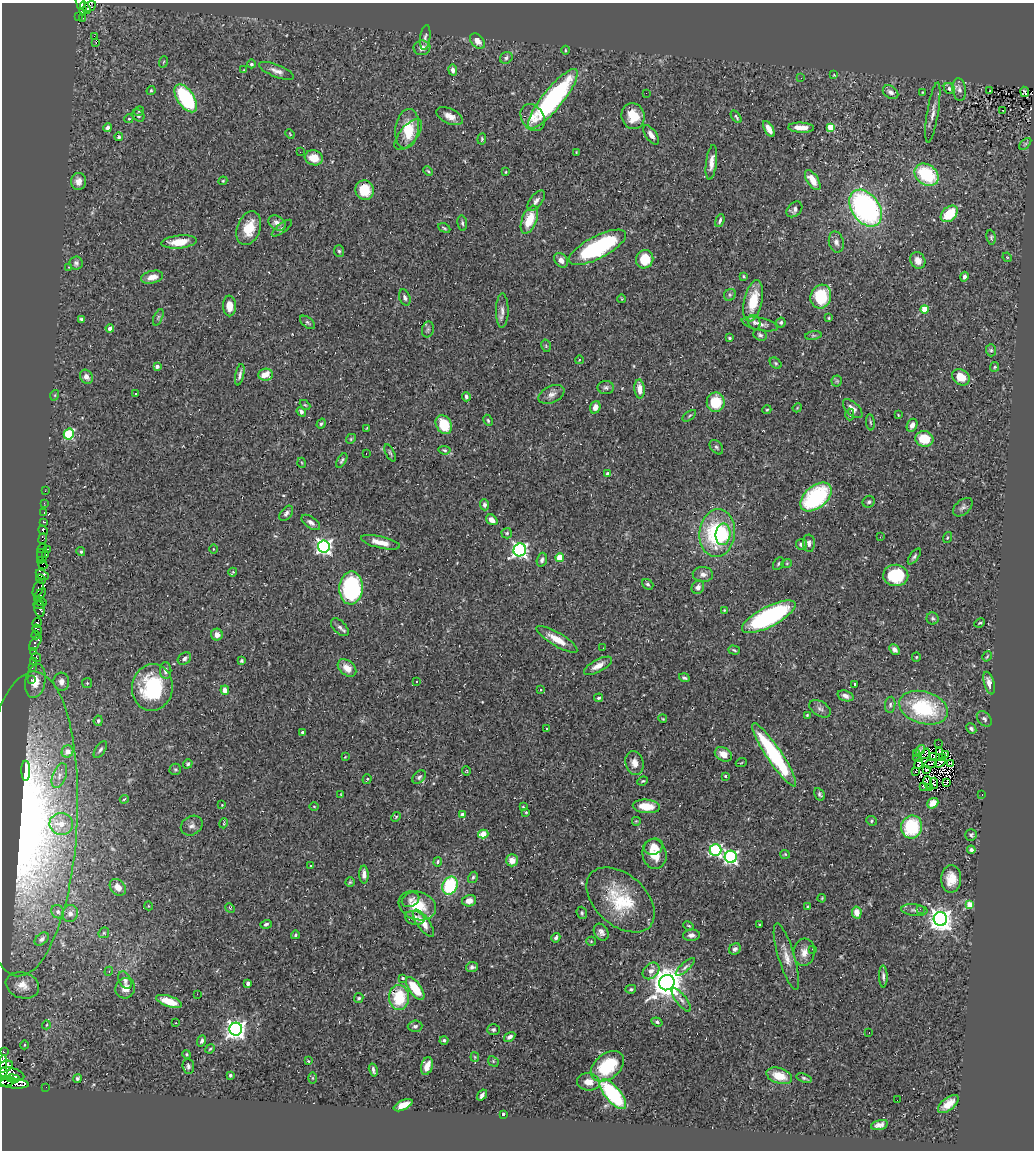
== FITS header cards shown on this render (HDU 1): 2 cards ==
NAXIS1  =                 1032
NAXIS2  =                 1148

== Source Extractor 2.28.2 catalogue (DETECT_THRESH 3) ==
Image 1032 x 1148 px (HDU 1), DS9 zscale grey, 1 PNG px = 1 image px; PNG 1036 x 1152 px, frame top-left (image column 1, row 1148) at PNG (2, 3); each listed source drawn as its Kron ellipse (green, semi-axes under 4 px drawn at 4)
Background 0.239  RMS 0.02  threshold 0.0588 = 3 sigma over >= 5 px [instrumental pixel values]
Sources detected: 412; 3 with non-positive FLUX_AUTO (blend fragments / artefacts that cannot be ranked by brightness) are neither listed nor drawn; the other 409 listed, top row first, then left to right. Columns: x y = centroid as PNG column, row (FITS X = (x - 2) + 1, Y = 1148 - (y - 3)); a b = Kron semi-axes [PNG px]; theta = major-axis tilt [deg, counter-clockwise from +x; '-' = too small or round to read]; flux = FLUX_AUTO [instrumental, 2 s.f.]
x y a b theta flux
81 4 11 4 -72 130
90 7 7 4 29 64
86 8 6 3 -55 120
78 16 3 3 - 6.5
83 18 3 2 - 1.1
94 36 2 2 - 1600
425 38 13 5 83 4
477 41 9 6 -47 8.5
96 43 3 2 - 100
422 48 8 7 - 8.8
565 50 4 3 - 1.1
506 58 6 5 - 3.4
163 62 6 3 70 1.5
251 64 4 4 - 2.8
244 70 3 3 - 1.1
453 70 5 4 - 4.9
276 71 18 6 -21 8.2
834 75 4 2 - 1.1
801 78 3 2 - 0.95
949 89 6 5 - 2.7
151 90 5 3 - 1.6
959 90 11 6 -82 5.2
989 91 3 2 - 0.93
891 92 8 6 -35 5.1
922 92 3 2 - 0.76
1025 92 5 2 - 1.3
646 93 2 2 - 0.69
186 98 16 8 -56 140
553 99 37 10 51 240
1003 110 3 2 - 1.5
139 111 5 5 - 2
933 112 30 5 81 11
138 116 7 5 -45 2.7
450 116 14 7 -25 11
633 116 13 11 -72 27
736 117 7 3 -52 2.3
533 118 14 11 -56 17
129 119 4 4 - 1.5
831 127 4 4 - 43
108 128 4 4 - 5.2
801 128 13 5 -3 15
407 129 20 12 81 34
769 129 9 4 -59 11
290 134 5 3 - 1.1
408 135 19 8 50 17
651 135 11 5 -55 7
119 137 4 4 - 2.2
482 139 6 3 85 1.7
1025 144 7 3 45 2
300 152 2 2 - 0.7
576 152 3 2 - 0.96
314 158 9 7 -17 19
711 162 17 5 83 11
428 171 5 3 - 1.5
506 172 3 2 - 1
927 175 13 10 -35 85
813 180 11 5 -57 19
78 181 8 7 - 8.9
223 181 4 4 - 1.4
365 190 10 9 - 36
536 201 12 6 54 6.3
866 208 20 14 -55 320
794 209 9 6 43 5
949 214 10 6 42 41
529 220 15 7 68 35
720 221 7 3 68 2.9
277 223 9 7 -31 8
462 223 8 5 -81 2.8
249 228 17 11 70 29
282 228 12 4 37 3.5
444 228 6 3 -26 1.9
991 237 7 4 -82 2.3
179 242 18 6 5 22
836 242 11 7 -76 5.8
597 247 32 11 27 160
339 251 6 5 - 2.7
1007 257 5 4 - 1.3
645 259 9 8 - 30
561 260 8 6 -50 7.8
918 260 8 7 - 12
76 263 6 6 - 3.3
68 267 3 2 - 0.74
743 276 3 3 - 1.3
152 277 11 6 13 13
964 277 5 4 - 4.4
730 295 6 5 - 2.6
405 297 8 5 -70 3.9
821 297 12 10 72 61
622 299 4 3 - 0.98
753 301 21 9 77 42
229 306 10 6 -87 15
925 309 4 4 - 38
502 311 17 6 89 7.8
158 317 9 4 68 2.8
829 318 4 3 - 1.3
82 319 4 3 - 2.6
308 322 9 5 -40 2.9
754 322 7 6 - 4
781 323 5 4 - 3.3
760 324 18 6 -13 8.6
110 328 4 4 - 9.7
428 329 8 6 75 3.2
760 335 7 5 -33 3.1
813 335 8 4 8 2.1
729 338 3 2 - 1.6
546 346 6 4 -78 1.9
991 350 6 5 - 2.5
579 360 4 3 - 0.93
776 363 6 4 -41 1.9
157 366 4 4 - 5.1
995 367 5 4 - 1.5
240 375 11 3 78 4.4
265 375 7 6 - 20
86 377 7 6 - 6.8
961 377 9 7 -37 25
837 381 5 5 - 1.7
606 387 8 6 -1 3.8
640 389 9 5 -86 13
135 394 3 3 - 3.6
551 394 14 8 26 7.7
55 395 5 3 - 1.3
466 397 4 3 - 3.5
716 402 9 9 - 38
305 405 6 3 -43 1.5
595 407 6 5 - 9.3
797 408 4 3 - 1.1
853 409 12 6 -43 6.9
767 410 4 4 - 1.4
301 412 5 4 - 3.7
850 415 6 4 -89 2.1
898 415 3 2 - 1.1
689 416 8 4 36 1.9
488 420 6 4 -64 1.8
870 422 8 3 -85 1.7
321 424 5 4 - 2.3
444 425 10 7 -63 41
912 425 7 5 64 6.8
367 428 3 2 - 0.91
69 434 5 5 - 110
351 439 5 4 - 1.6
924 439 9 7 -12 35
716 447 8 5 -50 2.8
444 450 6 4 -5 2.1
390 453 9 4 -64 2.4
366 454 2 2 - 0.86
342 460 8 3 59 2.3
302 463 5 3 - 1.2
608 474 4 3 - 5.8
45 491 3 2 - 1.7
816 497 18 11 39 130
869 502 6 5 - 2.9
44 503 3 2 - 3
484 505 5 4 - 4.2
963 507 11 7 41 4.5
44 513 3 2 - 12
286 513 9 5 52 4.1
492 520 6 5 - 7
44 522 3 3 - 37
311 522 10 5 -35 5.9
43 530 5 4 - 120
507 533 5 5 - 2.3
717 533 24 17 83 120
723 534 11 7 84 41
880 537 2 2 - 1
947 537 6 4 70 1.8
43 538 5 4 - 6.7
380 542 20 6 -13 17
809 543 8 6 -86 5
801 544 5 5 - 5.3
324 546 6 6 - 440
42 548 5 3 - 6.7
48 549 3 2 - 2.3
213 549 4 3 - 0.98
520 550 6 6 - 430
81 552 5 4 - 2
46 555 4 3 - 21
42 556 7 4 -72 39
914 557 9 4 54 2.9
560 558 4 4 - 40
40 560 3 2 - 95
542 560 7 5 75 4
787 563 5 3 - 1.3
778 564 7 4 61 2.2
43 565 5 3 - 38
233 572 4 3 - 1.4
703 574 10 7 -3 6.8
42 575 7 4 -28 210
896 575 12 10 -2 63
41 579 5 4 - 53
648 584 6 4 -38 2.5
698 587 7 6 - 5.8
38 588 9 5 72 48
351 588 16 11 87 170
40 594 7 4 47 130
41 601 6 3 -17 130
39 605 5 2 - 60
39 609 7 5 -76 120
724 610 4 4 - 1.3
769 617 30 10 27 220
933 618 6 6 - 2.7
37 623 5 4 - 130
980 623 6 3 25 1.3
340 627 11 6 -44 4.7
37 630 5 3 - 160
36 635 4 3 - 66
217 635 6 6 - 8.1
557 639 23 6 -31 19
35 643 9 4 57 24
603 648 2 2 - 2.6
894 649 6 4 -48 5.7
734 650 6 3 -18 2.1
34 651 2 2 - 5.7
987 656 5 2 - 1.3
36 657 5 3 - 44
916 657 5 4 - 1.7
184 658 7 5 36 4.4
241 661 3 3 - 1.9
33 662 2 2 - 3.3
598 666 15 6 28 10
32 668 2 2 - 4.3
347 668 10 7 -40 13
166 671 8 5 -88 5.9
684 678 5 4 - 2.5
31 680 3 3 - 5.3
35 681 17 10 79 18
61 682 9 7 -85 7.7
416 682 3 3 - 1.1
87 683 5 5 - 1.6
989 683 11 5 -75 9.8
855 684 3 2 - 1.2
152 687 23 20 83 110
225 690 4 4 - 9
541 690 3 3 - 4.9
845 696 8 5 -18 6.6
598 698 4 3 - 1.9
890 705 8 5 81 3.3
923 708 25 16 -17 110
820 709 12 7 -32 4.8
807 715 3 3 - 1.4
663 719 4 3 - 1.2
984 719 9 6 -48 3.7
98 721 5 4 - 2.6
547 728 3 3 - 3.5
971 729 5 4 - 2.9
303 733 4 3 - 6.3
938 744 2 2 - 2.8
100 750 9 5 55 3.5
920 750 5 2 - 2.2
67 751 6 5 - 13
939 751 3 3 - 2.4
723 754 9 6 -28 14
917 754 2 2 - 0.74
925 754 6 2 54 0.2
774 755 38 7 -56 160
946 755 4 2 - 1.9
934 756 2 2 - 0.37
345 757 3 2 - 0.87
942 757 3 2 - 0.37
917 758 4 2 - 5.2
634 763 12 9 -76 10
741 763 5 3 - 1.1
940 763 6 3 32 0.23
950 763 3 2 - 0.71
188 764 5 4 - 2.2
919 764 5 3 - 0.33
931 764 6 2 12 1.1
175 769 6 6 - 1.9
927 769 3 2 - 0.99
26 771 10 4 -90 15
466 771 4 4 - 1.3
915 771 3 2 - 1.9
59 776 13 6 70 7.8
725 776 3 3 - 2.2
419 777 8 5 44 3.2
367 779 5 2 - 1.1
643 781 5 3 - 1.6
928 782 6 2 -76 0.49
947 782 3 2 - 1.1
934 783 6 3 88 1.6
923 787 4 2 - 1.6
930 787 2 2 - 1.3
341 794 4 3 - 1.2
820 794 6 5 - 2.6
982 795 3 3 - 25
124 799 4 3 - 1.6
933 803 6 5 - 14
222 805 3 3 - 1
314 806 4 3 - 1
646 806 13 7 -4 26
523 807 3 3 - 1.2
526 812 3 2 - 1.1
462 814 4 4 - 9.2
396 817 5 4 - 1.5
636 821 5 5 - 1.4
871 821 5 4 - 2
224 823 5 3 - 1.1
26 824 152 51 87 470
61 824 12 11 - 15
192 826 11 9 33 6.6
912 827 11 10 - 75
483 834 5 4 - 33
971 835 6 5 - 2.6
654 847 9 8 - 9.1
715 850 6 5 - 200
971 850 4 3 - 3
654 854 15 12 -76 26
785 854 4 4 - 1.3
731 857 6 6 - 280
512 860 6 6 - 13
438 862 5 4 - 2.2
311 866 3 2 - 1.5
364 874 9 4 -89 6.8
473 877 6 4 58 2.2
951 879 13 10 86 19
350 882 5 4 - 1.7
450 886 9 7 66 81
118 887 9 7 -49 9.8
822 898 4 3 - 1.2
410 900 9 7 27 5.3
620 900 40 25 -42 78
469 901 7 5 13 10
969 904 4 4 - 31
149 906 4 3 - 0.99
417 906 19 14 -19 35
807 907 4 3 - 1
230 908 5 4 - 1.3
920 909 2 2 - 21
914 910 13 5 -6 5
58 912 7 6 - 3.4
857 912 6 5 - 13
582 913 6 5 - 2.2
70 914 8 8 - 6.7
415 918 10 7 -13 8
940 919 7 6 - 1200
423 923 16 6 -54 13
266 924 6 4 18 2.7
760 925 3 2 - 1.1
689 926 5 3 - 1.4
601 932 9 6 -57 5.5
104 933 6 5 - 1.9
295 935 4 4 - 2
691 935 8 5 4 5.3
556 938 5 4 - 4
42 939 8 5 39 3.9
591 941 5 4 - 1.5
735 949 6 5 - 4.6
812 949 3 2 - 1.4
804 952 14 10 84 11
786 957 35 8 -73 16
472 967 6 5 - 4.6
685 967 12 4 42 3.4
109 971 4 3 - 1.2
651 971 9 7 45 7.4
883 976 11 4 -88 4.1
403 978 3 3 - 2.2
125 980 9 6 -65 5
248 983 4 3 - 7.3
667 983 8 7 - 2700
22 985 17 13 -19 16
125 988 10 9 - 13
415 988 13 6 -54 38
631 989 5 4 - 2
197 994 2 2 - 2.7
399 997 12 10 -90 56
359 998 5 4 - 2.5
681 1000 14 5 -52 5.6
169 1001 13 5 -18 26
657 1022 5 4 - 2.4
176 1023 3 2 - 0.96
46 1025 4 3 - 1.1
415 1026 7 6 - 3.6
236 1029 6 6 - 760
493 1030 6 5 - 2.9
869 1032 3 2 - 1.7
510 1037 6 4 34 3.9
444 1040 4 4 - 3
202 1041 6 4 69 3.1
24 1045 4 3 - 1
210 1049 5 4 - 1.6
3 1052 3 3 - 39
187 1054 4 4 - 1.8
475 1057 5 4 - 1.3
308 1061 4 3 - 1.3
493 1061 6 4 -48 1.8
3 1062 7 4 85 720
188 1066 7 6 - 3.3
427 1066 9 5 74 11
607 1066 19 12 39 64
5 1067 8 5 27 970
373 1070 6 3 -75 3
3 1072 5 3 - 420
12 1074 13 6 -17 800
230 1075 3 3 - 2.2
779 1076 13 8 -18 24
77 1078 4 4 - 2.8
312 1078 6 4 -90 1.5
804 1078 8 4 -17 2.3
13 1079 6 3 -9 360
6 1082 9 5 9 590
588 1082 11 8 -8 12
14 1083 14 5 -5 610
46 1087 2 2 - 1.9
613 1094 18 7 -50 130
482 1095 6 3 56 4.1
897 1100 2 2 - 18
948 1104 12 6 38 16
403 1105 10 5 25 19
503 1114 3 3 - 2.6
879 1125 9 5 15 6.1
At the frame edge (FLAGS 8, measured only in part): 6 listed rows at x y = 81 4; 3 1052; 3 1062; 5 1067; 3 1072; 6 1082
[3 non-positive-flux detections neither listed nor drawn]